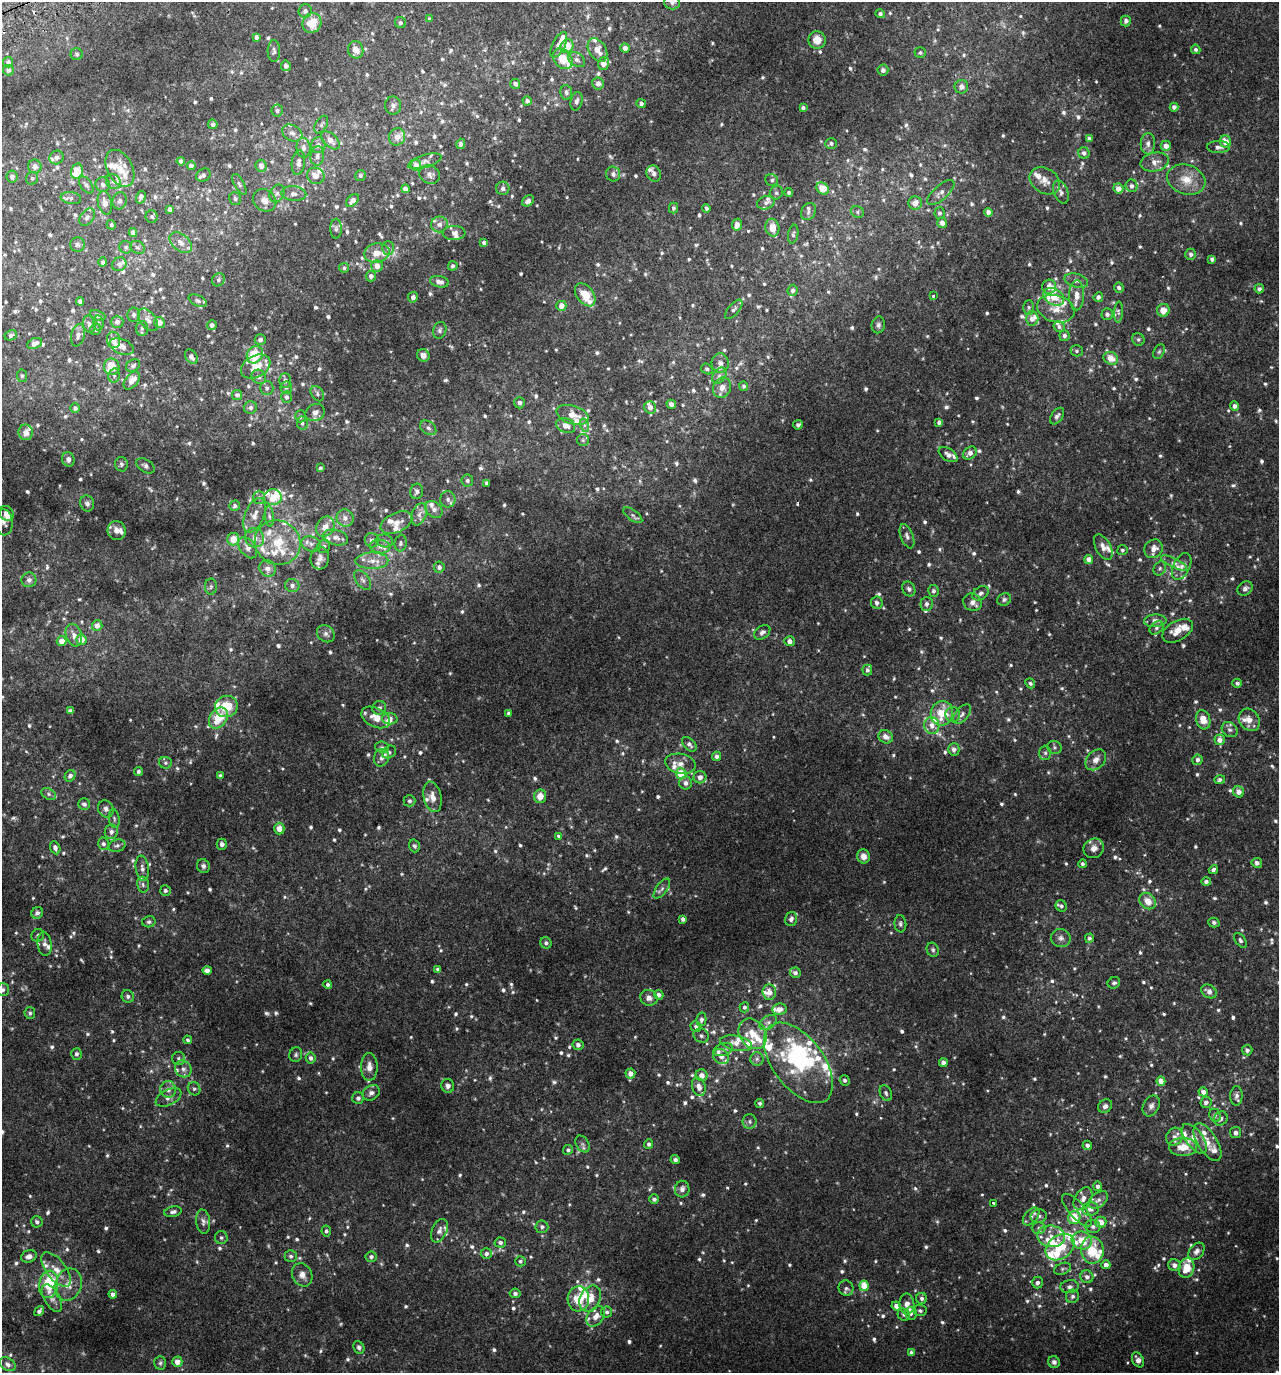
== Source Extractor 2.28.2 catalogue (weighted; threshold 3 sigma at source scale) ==
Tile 11 of 4 x 4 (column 3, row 3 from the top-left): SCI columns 2732-4008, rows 1422-2792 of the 5407 x 5580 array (HDU 1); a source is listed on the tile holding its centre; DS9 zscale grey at full resolution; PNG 1281 x 1375 px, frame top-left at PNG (2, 2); each listed source drawn as its Kron ellipse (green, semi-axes under 4 px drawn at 4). Shown black and unused: <1% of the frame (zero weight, under 2 of 3 exposures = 3% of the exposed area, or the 3 px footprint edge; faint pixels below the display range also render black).
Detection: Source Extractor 2.28.2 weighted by HDU 2 'WHT'; one run over the whole footprint, this tile lists its part. Background 0.0208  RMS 0.0078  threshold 0.0349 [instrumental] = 3 sigma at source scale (4.5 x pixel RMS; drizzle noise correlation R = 1.50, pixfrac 1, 0.0396/0.0396 arcsec/px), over >= 5 px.
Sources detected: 1178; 8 too faint to see at this stretch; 4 inside a brighter object's white glare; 2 cosmic-ray / hot-pixel residue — neither listed nor drawn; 123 inside a brighter listed object's ellipse — not listed separately; of the other 1041, all 500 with FLUX_AUTO >= 1.56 (the completeness limit of this list) listed and drawn (541 fainter detections not listed), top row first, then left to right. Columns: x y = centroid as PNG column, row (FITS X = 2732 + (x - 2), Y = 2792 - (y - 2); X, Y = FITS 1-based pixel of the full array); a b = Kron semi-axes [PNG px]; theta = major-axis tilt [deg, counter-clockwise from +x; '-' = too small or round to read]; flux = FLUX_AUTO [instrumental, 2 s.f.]
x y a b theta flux
672 2 7 7 - 2.5
305 11 7 6 - 2.6
880 14 5 4 - 2
429 19 4 3 - 1.7
1126 21 5 5 - 2.6
312 23 10 9 - 14
400 23 6 5 - 1.7
256 37 4 4 - 2.5
817 40 8 8 - 8.3
559 45 14 6 64 5.9
567 46 7 6 - 15
625 48 4 4 - 4.7
1196 49 5 4 - 1.6
356 50 9 7 -77 6.1
597 50 13 8 -57 8.6
274 51 11 6 -89 2.5
920 53 5 5 - 1.6
77 54 6 6 - 1.6
563 59 11 8 -48 15
577 60 9 6 -38 2.9
8 62 5 5 - 2.5
604 64 6 5 - 6.8
286 66 5 5 - 3.1
8 70 5 5 - 2.9
883 70 5 5 - 2.4
598 83 6 6 - 3.7
515 84 5 5 - 2.7
961 87 7 6 - 3.5
566 92 7 6 - 2.5
527 101 4 4 - 2
577 101 9 5 76 2.8
641 104 5 4 - 1.9
393 105 9 8 - 3
1174 107 4 4 - 2.7
803 108 3 3 - 1.9
277 111 6 5 - 1.6
213 124 5 5 - 2.6
321 125 10 5 59 1.9
292 133 11 7 -28 3.7
397 137 9 8 - 6
1089 138 4 3 - 1.8
330 140 11 6 -44 5.7
1226 142 6 5 - 7.6
831 143 6 5 - 1.9
461 144 5 4 - 2.3
1148 144 10 7 87 3.6
318 145 8 7 - 3.5
1166 146 5 5 - 4.7
1218 147 11 6 -1 3.1
303 148 10 7 -83 3.6
1084 153 6 5 - 2.7
317 156 9 7 83 3.2
56 157 7 6 - 3.4
181 161 4 4 - 2.5
425 161 17 6 17 3.3
1155 162 14 9 13 5.8
298 163 12 6 82 4.1
416 165 5 5 - 6.8
191 166 4 4 - 3.1
261 166 6 5 - 4.7
35 167 7 6 - 4.3
120 168 20 12 -63 12
77 171 8 5 76 13
654 173 8 7 - 2.8
430 174 10 9 - 3.7
613 174 7 7 - 2.9
203 175 7 6 - 3
360 175 5 5 - 1.8
316 176 9 8 - 5.9
12 177 6 5 - 3.5
32 178 6 6 - 1.9
1186 179 19 14 -19 13
772 180 6 6 - 1.9
113 181 8 7 - 2.5
1045 181 16 12 -32 8
239 184 11 5 -61 2
86 185 10 5 -54 2.2
103 185 7 7 - 2.7
1132 186 6 6 - 2.7
503 188 6 6 - 2.5
823 188 7 5 -45 14
1118 188 5 5 - 5.8
405 189 4 4 - 2.9
789 192 4 4 - 1.6
941 192 17 7 42 4.4
1061 192 12 7 -68 3.1
277 193 9 7 66 3
776 193 7 6 - 1.8
294 194 12 7 -5 3.8
141 197 6 4 73 2.3
71 198 10 6 -9 2.5
235 199 7 5 -74 1.7
265 200 12 10 -40 5.9
353 200 7 5 45 4.3
120 201 8 7 - 2.5
528 201 6 5 - 2.7
105 203 12 7 -77 5.2
766 203 9 6 19 3
915 203 6 6 - 6
673 208 5 4 - 1.6
706 208 4 4 - 1.6
169 209 4 4 - 2.8
808 212 9 7 57 2.8
857 212 7 5 -25 1.7
989 212 4 4 - 5
940 213 5 5 - 1.7
87 217 9 6 54 2.3
152 217 6 6 - 1.7
942 223 5 5 - 3.7
439 224 8 8 - 3.7
111 225 5 4 - 1.8
737 225 6 5 - 5.6
772 228 9 7 -78 10
336 229 10 5 89 2.1
133 232 4 4 - 4.5
454 233 11 7 4 3.6
793 234 9 5 80 1.8
181 242 13 8 -41 5
484 243 4 4 - 2.3
77 244 7 7 - 2.1
126 247 6 6 - 1.8
137 247 8 6 -29 1.7
388 248 7 6 - 1.8
377 253 12 9 11 7.1
1191 254 6 5 - 2.4
1212 259 4 4 - 2.2
103 262 4 4 - 1.6
119 264 7 6 - 2.6
377 266 6 5 - 5.6
453 266 5 4 - 1.9
344 268 5 4 - 1.6
371 276 5 5 - 3.1
218 280 7 6 - 1.9
1076 281 12 6 -14 4.2
439 282 9 5 -10 4.6
1049 287 7 7 - 5.9
1119 287 5 5 - 2.5
1259 289 5 4 - 2
793 290 6 5 - 3.1
585 295 13 8 -53 14
1077 295 15 7 89 7.7
933 296 3 3 - 2.2
413 297 5 5 - 3.2
1054 297 11 8 -31 12
1098 297 5 4 - 2.3
80 301 4 4 - 3.9
198 301 10 5 -26 2
561 306 5 5 - 5.5
1029 307 7 5 -89 1.6
734 309 12 5 49 2.3
1056 309 19 13 -16 11
1163 310 6 6 - 8
1119 312 10 4 86 2.1
1107 314 6 5 - 2.3
98 315 8 5 -22 2.3
134 315 7 6 - 2
1032 318 7 6 - 4.7
148 320 13 7 -52 4.5
117 322 6 6 - 2.9
159 322 5 5 - 5.1
98 323 7 5 -80 1.8
89 324 9 6 -76 2.8
212 325 5 4 - 2.9
878 325 8 6 78 2.2
1059 327 6 5 - 2.4
142 328 7 6 - 1.8
96 329 6 5 - 1.7
440 330 8 6 71 2.1
11 335 6 5 - 2
78 335 11 6 77 4.1
1064 336 5 5 - 2.8
1138 339 6 6 - 1.7
114 340 8 6 -85 5.2
260 340 5 5 - 2.7
34 343 8 5 22 4.6
122 347 13 7 -23 4.2
1077 351 6 5 - 1.6
1159 352 8 5 62 1.6
255 355 9 7 55 25
423 355 6 6 - 4.4
191 357 8 5 -56 3.4
1111 358 7 6 - 9.3
720 363 9 8 - 4.2
133 366 7 5 28 1.9
256 366 15 11 28 14
112 367 8 7 - 16
707 369 6 5 - 1.6
114 375 7 5 78 1.8
22 376 6 5 - 1.6
719 376 9 6 55 3
259 377 8 6 -44 2.8
285 380 7 6 - 3.3
132 381 10 6 51 6.5
744 386 5 4 - 1.9
286 387 6 6 - 1.7
267 388 7 6 - 2.5
722 388 10 8 64 5.9
317 394 8 6 -56 2.1
237 395 5 5 - 2.5
287 397 6 5 - 2.3
519 403 5 5 - 2.5
671 404 5 4 - 4.5
1235 406 5 4 - 2.9
650 407 6 5 - 4.5
75 408 4 4 - 2.5
250 408 6 6 - 2.6
315 412 10 8 24 4.3
572 415 17 9 -17 9.8
301 416 6 5 - 2.1
1057 416 9 5 54 2.3
939 422 4 4 - 2.6
302 423 6 5 - 2
584 425 7 4 -72 1.7
798 425 5 4 - 1.8
566 426 10 7 -23 6
428 428 9 6 -37 2.6
26 432 8 7 - 4.7
583 440 6 6 - 1.6
970 453 7 5 40 4
948 454 10 6 -34 3.4
68 459 7 6 - 2.6
121 464 7 6 - 1.9
145 466 10 6 -32 2.3
320 468 4 4 - 1.6
467 480 6 6 - 1.7
486 483 4 3 - 1.8
417 491 8 6 76 2.8
259 497 6 5 - 1.8
273 497 9 8 - 11
448 499 8 7 - 2.9
87 503 8 7 - 2.5
235 506 5 5 - 1.8
434 509 10 7 -43 3.3
6 513 8 6 -52 4.2
419 514 11 7 68 4
254 515 18 9 68 8
633 515 11 5 -38 1.9
269 516 10 4 -84 2.1
345 518 9 8 - 4.7
4 522 13 9 -88 3.6
396 523 17 9 25 6.9
325 527 10 8 57 7
117 531 9 9 - 5
907 536 13 6 -70 3
336 537 13 7 -15 4.8
254 538 10 9 - 6.2
233 539 6 6 - 9.6
372 540 7 7 - 3
385 541 8 6 -12 2.3
278 543 23 21 -37 30
401 543 8 6 82 1.8
311 544 10 7 -18 3.6
324 546 7 6 - 2.1
380 547 10 6 -8 3.6
1103 547 14 7 -61 4.6
248 548 12 7 -53 4.7
1153 549 10 8 52 6.2
1122 550 5 5 - 1.6
320 558 11 9 85 4
1089 559 4 4 - 6.6
372 561 16 8 0 8.2
1174 563 14 4 -27 2.8
1182 566 14 8 64 5
439 567 5 5 - 2.4
267 568 8 8 - 4.7
1160 568 7 6 - 1.7
29 580 7 7 - 2.8
363 580 11 6 -52 2.9
292 586 7 6 - 3
211 587 8 6 88 1.8
1245 588 8 6 39 2.8
909 589 8 6 -59 2.2
933 591 6 5 - 1.9
980 593 9 6 33 2.7
1004 599 7 6 - 1.7
972 602 10 8 -33 4.3
877 603 6 6 - 3.1
926 604 7 6 - 2.5
1155 621 11 6 3 5
97 625 5 5 - 5.1
1156 628 8 5 40 2
1178 631 17 10 30 9.8
762 632 9 6 36 2.5
326 634 9 8 - 2.9
74 635 11 8 -72 4.6
81 640 5 5 - 8.4
62 641 5 5 - 6.4
789 641 5 5 - 3.9
867 670 5 5 - 1.9
1030 683 5 4 - 1.6
1237 683 5 4 - 1.9
226 706 11 10 - 19
379 708 7 6 - 2.8
70 711 4 4 - 3.1
509 713 4 4 - 1.8
942 713 12 11 - 19
962 714 11 6 49 3.1
953 715 7 7 - 2.9
376 717 15 9 -25 9.7
218 718 11 8 53 18
390 719 7 6 - 3.3
1203 720 10 7 -74 9.4
1249 720 12 10 -54 7.2
932 725 8 7 - 4.9
1230 730 8 7 - 2.8
886 737 7 6 - 5
1220 740 5 5 - 5.3
689 744 9 5 -45 2.9
382 747 7 5 -6 1.7
1055 747 7 6 - 1.8
954 749 6 5 - 3
389 752 7 6 - 1.7
1045 753 7 6 - 1.8
716 756 4 4 - 2.6
381 758 9 7 70 3.1
1096 760 12 8 46 5.3
1197 760 5 5 - 2.7
165 763 6 6 - 1.6
680 764 15 10 -11 6.6
138 771 5 4 - 1.6
681 774 5 5 - 18
70 776 6 5 - 2.9
220 776 4 3 - 1.6
700 777 6 6 - 4.2
1220 780 5 4 - 2.1
686 783 6 6 - 3.4
1238 792 6 5 - 5.2
49 794 8 5 -28 1.8
540 796 7 6 - 7.5
432 797 15 9 -76 6.4
409 801 6 5 - 2
84 804 6 5 - 2.5
106 809 9 7 -61 3.5
114 819 10 5 -81 2
279 829 6 5 - 6.6
111 832 7 6 - 3.3
559 836 4 4 - 1.7
103 844 6 5 - 2.2
222 844 5 5 - 2.4
117 846 8 6 16 2.1
414 846 6 5 - 1.6
55 848 7 5 -66 2.8
1094 848 10 9 - 5.7
863 856 7 6 - 4.6
1257 863 5 5 - 2.9
1082 864 4 4 - 1.6
203 866 7 6 - 2.5
142 868 12 6 -82 3.3
1213 870 5 4 - 2.1
1206 881 5 4 - 2.2
143 885 8 5 -76 2.1
662 888 12 5 53 2.7
165 890 5 5 - 1.9
1148 901 9 7 -45 8.6
1061 906 6 5 - 2
37 913 6 5 - 2.5
683 919 4 4 - 2.9
791 919 7 5 74 3
149 922 7 5 14 1.7
1214 922 5 5 - 1.7
900 924 8 6 -84 2
38 935 6 6 - 1.8
1061 938 10 9 - 3.5
1089 938 5 4 - 1.7
1240 940 8 5 -53 1.9
546 943 6 5 - 1.8
44 944 12 7 -84 3.5
933 950 7 6 - 1.9
437 969 4 4 - 1.7
207 970 4 4 - 3.3
795 973 5 5 - 3.1
1114 983 6 5 - 1.8
328 985 4 4 - 2
3 990 6 6 - 1.9
1209 991 8 6 -34 4.5
769 992 8 7 - 5.6
659 995 4 4 - 2.4
128 996 6 6 - 2
649 998 9 7 -24 4.5
744 1007 5 4 - 2
779 1009 7 5 8 6.2
30 1013 6 5 - 1.6
701 1019 7 5 80 2.2
768 1022 9 6 36 3.2
696 1026 5 5 - 1.9
753 1034 16 13 -56 13
701 1036 8 7 - 2.4
188 1040 4 4 - 1.6
736 1043 16 7 -11 6.8
578 1045 5 5 - 2.6
723 1050 10 6 19 2.7
1247 1050 5 5 - 2.5
76 1054 6 5 - 2
296 1055 7 6 - 1.7
721 1057 8 7 - 4.6
178 1058 6 6 - 1.7
311 1058 5 5 - 2.7
757 1059 6 6 - 2.1
798 1063 46 25 -53 78
943 1063 4 4 - 4.2
369 1067 14 8 -89 6.1
183 1069 9 7 -47 3.4
630 1073 5 5 - 5.1
702 1075 6 5 - 5
845 1080 5 5 - 2
1161 1081 4 4 - 7.4
448 1086 7 6 - 2.8
699 1087 9 6 -72 6.1
168 1089 8 8 - 3.9
194 1089 7 6 - 1.7
1203 1092 5 4 - 4.7
371 1093 9 7 32 3.2
886 1093 8 5 -65 2
1236 1096 9 6 88 2.9
169 1097 14 7 27 4.4
358 1098 6 6 - 2.4
1206 1102 6 5 - 3.2
760 1103 4 4 - 1.6
1105 1106 7 6 - 3.3
1151 1106 11 8 62 3.5
1215 1115 7 5 -67 1.6
1221 1119 7 6 - 2.6
750 1121 7 7 - 2.3
1236 1133 5 5 - 3.1
1174 1137 9 8 - 3.7
1194 1139 17 8 -53 8.3
1207 1142 21 10 -59 11
582 1144 9 6 -60 2.1
649 1144 4 4 - 2.1
1087 1145 5 4 - 2.5
1183 1147 14 9 0 12
568 1150 5 4 - 1.9
675 1160 4 4 - 2.5
1098 1186 5 4 - 2.6
682 1189 8 7 - 3.7
654 1199 5 4 - 2.3
1083 1199 12 8 58 5
1098 1200 11 7 37 3.4
994 1203 3 3 - 3.6
1091 1209 8 7 - 3.1
1077 1210 20 8 -48 6.9
173 1212 9 5 11 2.6
1031 1216 10 6 49 3
1039 1216 8 7 - 2.9
1074 1217 6 6 - 18
37 1222 6 5 - 2.2
203 1222 12 7 -84 3.1
1101 1222 5 5 - 7.9
1093 1226 7 6 - 2.7
542 1227 6 6 - 2.1
1038 1228 7 6 - 2.2
326 1231 5 4 - 1.9
439 1231 12 7 67 3.7
1051 1236 14 11 -7 9
221 1238 6 6 - 1.7
1082 1240 10 9 - 14
500 1242 5 5 - 2.3
1060 1247 16 11 36 22
1092 1250 13 11 -83 25
1196 1251 10 6 51 3.8
486 1254 5 5 - 2.4
29 1256 8 6 17 3.7
291 1256 6 6 - 2
371 1257 6 5 - 2.3
520 1261 5 5 - 1.8
1106 1265 4 4 - 4.2
1174 1265 6 6 - 3.8
1186 1268 10 7 72 15
56 1269 20 10 -52 9.5
1062 1269 9 5 21 1.8
302 1275 12 9 -64 5.4
1087 1277 6 6 - 3.3
1038 1283 6 5 - 2.4
49 1284 14 9 80 29
68 1284 16 13 70 9.7
864 1286 5 4 - 13
1070 1287 9 6 8 2.8
846 1288 8 7 - 2.3
515 1293 5 5 - 2.2
113 1294 4 4 - 2.9
1072 1296 7 6 - 2.1
52 1298 15 7 -60 4.5
922 1298 5 5 - 2.2
578 1299 12 11 - 18
590 1299 14 10 64 11
907 1304 10 7 -84 5.1
896 1306 5 4 - 4.6
39 1311 5 3 - 2
920 1311 6 5 - 1.6
607 1312 5 5 - 2.1
911 1314 6 5 - 1.8
904 1315 6 5 - 1.6
596 1316 11 8 52 7.1
359 1347 6 5 - 2.3
911 1353 4 4 - 2.7
1138 1360 8 5 -62 4.5
177 1362 5 5 - 5.3
1054 1362 6 5 - 2.8
160 1363 7 5 88 1.6
8 1364 8 6 -32 2.6
Isophote crosses this tile's border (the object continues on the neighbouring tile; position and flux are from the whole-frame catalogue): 4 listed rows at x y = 672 2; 8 70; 4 522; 3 990